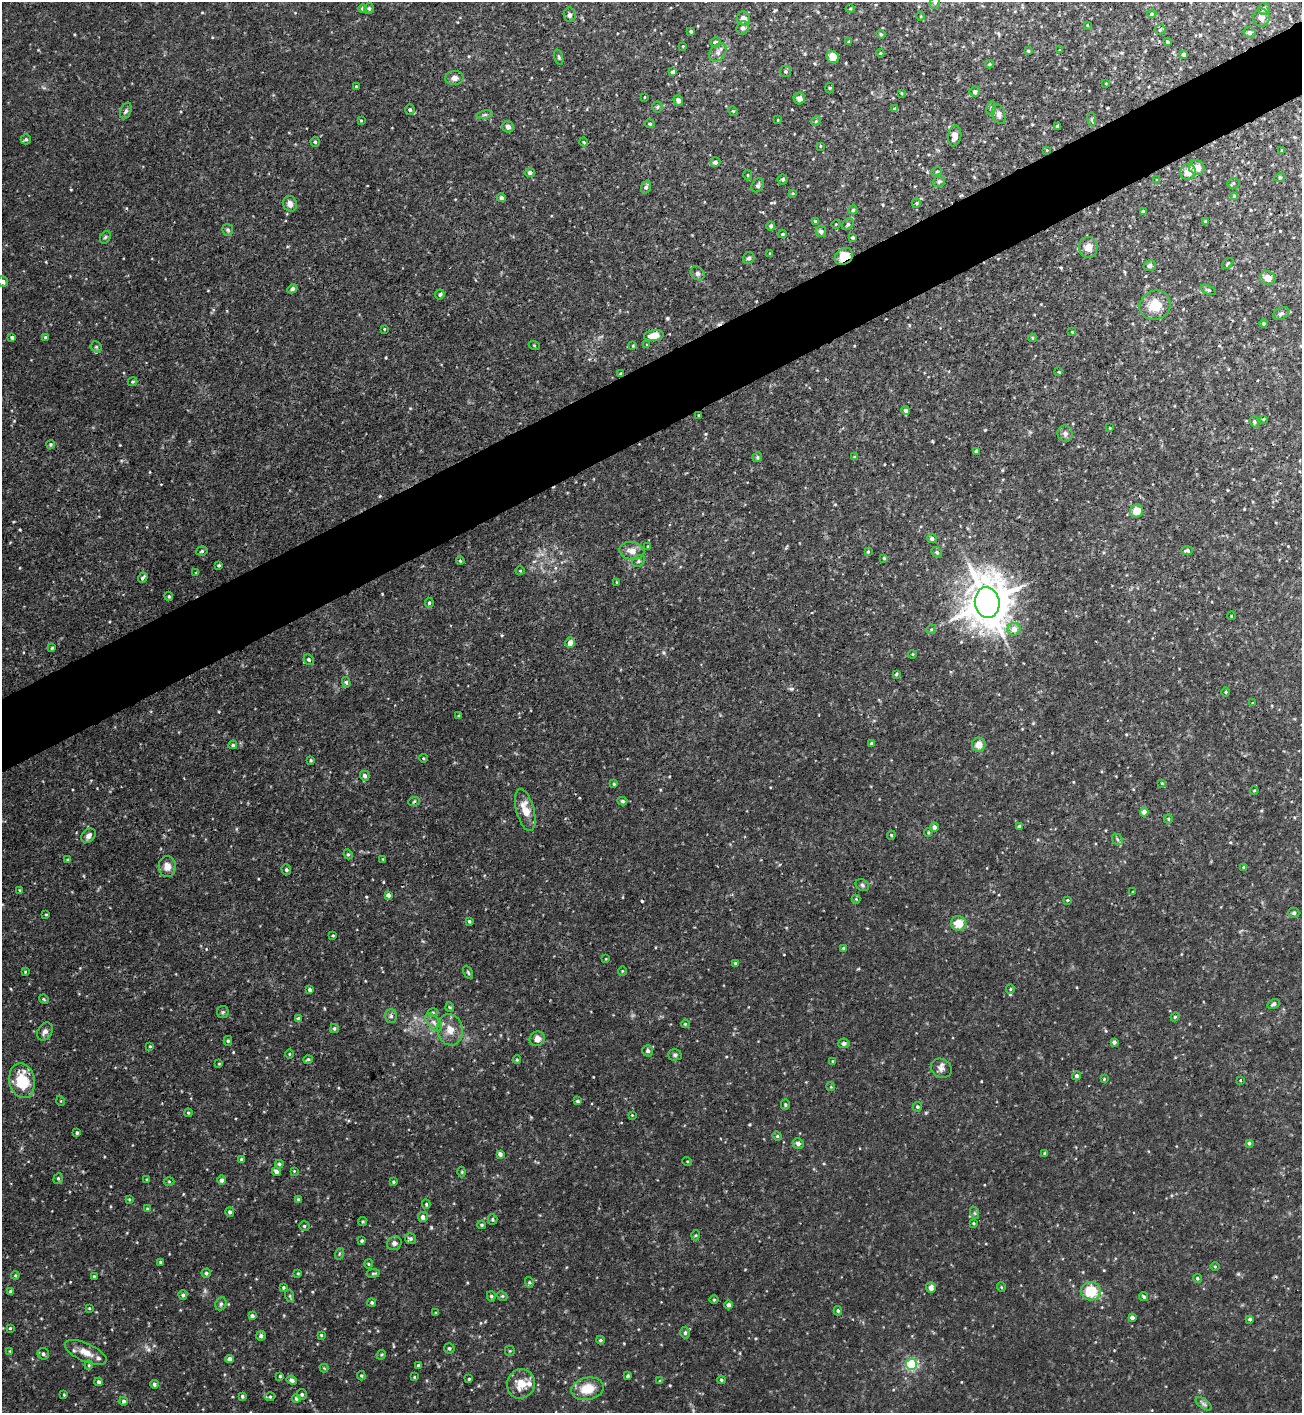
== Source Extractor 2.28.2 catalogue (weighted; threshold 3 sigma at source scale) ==
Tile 10 of 4 x 4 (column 2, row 3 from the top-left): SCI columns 1458-2757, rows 1421-2831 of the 5650 x 5664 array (HDU 1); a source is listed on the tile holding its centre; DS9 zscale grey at full resolution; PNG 1304 x 1415 px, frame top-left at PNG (2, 2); each listed source drawn as its Kron ellipse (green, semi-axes under 4 px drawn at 4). Shown black and unused: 5% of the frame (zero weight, under 3 of 4 exposures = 1% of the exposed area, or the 3 px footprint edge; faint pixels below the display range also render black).
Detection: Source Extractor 2.28.2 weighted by HDU 2 'WHT'; one run over the whole footprint, this tile lists its part. Background 0.0355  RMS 0.0035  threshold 0.0158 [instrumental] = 3 sigma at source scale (4.5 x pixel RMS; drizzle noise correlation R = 1.50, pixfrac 1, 0.05/0.05 arcsec/px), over >= 5 px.
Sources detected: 345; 1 cosmic-ray / hot-pixel residue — neither listed nor drawn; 3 inside a brighter listed object's ellipse — not listed separately; the other 341 listed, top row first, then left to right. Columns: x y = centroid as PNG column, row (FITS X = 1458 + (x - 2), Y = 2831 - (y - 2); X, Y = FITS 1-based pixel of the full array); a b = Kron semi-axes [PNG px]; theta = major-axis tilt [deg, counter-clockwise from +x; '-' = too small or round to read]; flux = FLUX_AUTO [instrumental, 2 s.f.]
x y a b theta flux
935 2 6 5 - 0.79
363 8 4 4 - 1.1
369 8 6 4 -88 0.73
850 9 4 3 - 0.36
1264 9 6 5 - 1.1
1152 14 5 4 - 0.47
570 15 7 6 - 1.2
921 16 4 3 - 0.28
1261 18 9 8 - 2
744 19 7 6 - 2.3
1087 25 4 2 - 0.25
742 28 7 6 - 1.1
1160 30 5 5 - 0.56
691 31 3 3 - 0.68
1250 33 6 5 - 0.8
881 34 4 4 - 0.42
715 42 5 5 - 0.94
849 42 4 3 - 0.46
1167 42 4 3 - 0.52
683 46 3 2 - 0.25
1060 50 3 2 - 0.23
1028 51 3 2 - 0.41
718 52 10 7 47 1.6
880 53 4 4 - 0.35
1184 54 4 4 - 1.7
559 57 8 4 -72 0.57
833 57 6 5 - 5.5
989 64 4 3 - 0.49
785 71 5 5 - 0.71
673 72 4 4 - 1.3
454 78 9 7 4 1.6
1106 83 3 2 - 0.22
356 86 3 2 - 0.33
829 88 5 3 - 0.37
975 92 5 5 - 1.1
902 93 3 3 - 0.35
645 97 4 2 - 0.23
799 99 6 5 - 1.4
678 100 5 4 - 1.3
657 107 5 5 - 0.54
991 108 7 4 80 0.79
894 109 3 3 - 0.57
410 110 5 5 - 0.69
126 111 8 5 69 0.83
733 111 5 4 - 0.38
999 114 10 6 -75 1.2
485 115 8 4 9 0.63
1092 119 7 3 -82 0.54
361 120 4 3 - 0.33
778 120 3 2 - 0.23
816 121 5 4 - 0.45
650 124 5 4 - 0.56
1057 126 3 3 - 0.69
508 127 6 5 - 1.1
955 136 10 6 80 2.8
26 139 5 5 - 0.58
315 142 5 4 - 0.59
584 142 4 3 - 0.31
820 146 4 2 - 0.28
1047 150 4 4 - 0.32
1282 150 3 2 - 0.3
715 162 5 5 - 1.1
1197 168 8 7 - 3.2
937 171 5 3 - 0.38
1188 172 8 8 - 3.7
530 173 5 4 - 0.74
748 175 5 3 - 0.4
1280 177 5 3 - 0.34
783 179 5 5 - 0.57
1157 180 3 3 - 0.3
939 182 6 5 - 0.62
1233 183 6 5 - 0.49
758 185 7 5 54 0.81
646 187 6 5 - 1
793 193 4 3 - 0.31
1235 196 3 3 - 0.75
501 198 4 4 - 0.99
916 203 5 4 - 0.43
290 204 8 7 - 1.9
853 210 4 4 - 0.73
1144 211 3 3 - 1
815 221 4 3 - 0.53
1206 222 3 3 - 0.58
836 224 4 3 - 0.26
848 224 6 5 - 0.57
771 226 4 4 - 0.87
228 230 6 5 - 0.7
821 231 5 5 - 1.4
782 234 4 3 - 0.53
105 237 7 4 59 0.57
853 237 3 3 - 0.52
1088 247 10 9 - 3.1
770 254 3 3 - 0.41
844 256 10 7 33 5.9
749 258 6 5 - 0.75
1228 264 7 3 45 0.4
1150 266 6 5 - 0.91
697 273 8 6 -46 0.95
1268 278 8 6 -19 3
3 282 5 5 - 1.3
292 289 5 4 - 0.91
1208 290 8 4 -24 0.62
440 294 5 4 - 0.64
1155 305 16 14 31 7
1281 314 8 6 26 0.89
1264 323 4 4 - 0.53
384 329 3 2 - 0.29
1072 332 4 3 - 0.28
654 336 10 5 10 3.6
12 337 3 3 - 0.66
45 337 4 3 - 0.61
1032 338 4 4 - 0.42
534 345 5 3 - 0.3
647 345 4 3 - 0.35
633 346 3 3 - 0.29
96 347 6 5 - 0.59
1059 372 3 2 - 0.29
621 374 4 4 - 0.5
133 382 5 4 - 0.44
906 411 4 4 - 1.1
699 415 3 2 - 0.24
1263 419 3 3 - 0.32
1254 422 6 4 -70 0.52
1110 428 3 2 - 0.25
1065 434 8 7 - 1.2
51 444 4 4 - 0.49
976 451 3 3 - 0.76
757 457 5 4 - 0.48
854 457 4 3 - 0.36
1137 511 7 6 - 4.4
932 539 5 4 - 1.3
648 546 3 2 - 0.34
1187 550 6 4 1 0.73
202 551 6 4 17 0.52
632 551 12 9 -10 2.7
868 552 4 3 - 0.35
937 552 6 5 - 0.54
884 558 4 3 - 0.4
460 561 4 3 - 0.43
638 561 7 5 38 0.68
219 565 3 3 - 0.4
520 571 4 4 - 0.34
196 573 4 3 - 0.31
143 578 5 3 - 0.62
617 582 3 2 - 0.28
169 596 5 3 - 0.41
987 602 15 12 -81 1100
429 603 5 4 - 0.55
1231 616 4 3 - 0.27
931 629 5 4 - 0.44
1014 629 6 6 - 2.8
570 643 5 4 - 2
52 648 4 4 - 0.48
913 654 4 3 - 0.25
309 660 5 5 - 0.61
896 674 4 3 - 0.48
346 682 5 4 - 0.63
1226 692 5 3 - 0.33
1253 703 4 3 - 0.3
459 716 3 3 - 0.55
872 743 4 3 - 0.68
233 745 4 3 - 0.54
979 745 7 7 - 3.1
423 758 4 3 - 0.33
311 760 3 2 - 0.37
365 776 5 4 - 1.2
1162 783 4 4 - 0.33
614 784 4 3 - 0.4
1254 790 4 3 - 0.32
414 801 6 3 20 0.42
622 801 5 4 - 0.49
525 810 22 9 -75 5.2
1144 812 4 4 - 3
1168 819 4 4 - 0.39
934 827 4 4 - 1.3
1019 827 3 3 - 0.78
928 832 4 4 - 0.38
891 835 4 4 - 0.4
89 836 8 6 44 1.6
1117 839 6 4 -49 0.6
348 854 5 4 - 0.46
383 859 3 3 - 0.28
68 860 3 3 - 0.41
167 866 10 8 -88 2.5
1244 867 4 4 - 0.51
286 870 5 4 - 0.59
862 885 7 5 -30 0.7
20 891 4 3 - 0.63
1132 892 3 3 - 0.33
388 895 4 4 - 1.2
856 899 4 4 - 0.35
1067 900 4 3 - 0.41
1294 913 5 5 - 0.58
46 914 4 2 - 0.3
469 921 3 3 - 0.5
959 923 8 7 - 5.1
333 935 3 2 - 0.32
844 948 4 4 - 0.65
606 959 4 3 - 0.24
735 963 4 3 - 0.45
622 971 5 3 - 0.29
25 972 4 4 - 0.36
468 972 7 4 -63 0.48
1010 989 5 4 - 0.42
309 990 4 3 - 0.69
44 999 5 4 - 0.38
1273 1004 6 4 28 0.67
450 1007 4 4 - 0.37
223 1012 6 5 - 0.58
433 1012 5 3 - 0.36
391 1016 7 5 88 0.88
1175 1017 4 4 - 0.39
298 1019 4 4 - 0.77
434 1022 11 5 -49 1.5
685 1024 4 4 - 0.37
334 1029 4 4 - 0.56
450 1030 16 12 -81 4.2
45 1031 10 7 57 1.5
537 1039 8 7 - 2.2
228 1041 5 4 - 0.51
1114 1042 4 4 - 0.85
844 1043 6 5 - 0.75
150 1046 3 3 - 0.33
648 1051 5 5 - 0.8
289 1054 5 3 - 0.29
675 1055 7 5 1 0.69
308 1059 5 3 - 0.4
517 1060 4 3 - 0.38
833 1061 3 3 - 0.38
219 1064 4 2 - 0.22
941 1068 11 9 -27 1.7
1076 1076 4 4 - 0.77
1104 1079 4 3 - 0.28
1240 1080 3 2 - 0.39
22 1081 17 12 -78 13
831 1087 4 3 - 0.3
61 1101 5 3 - 0.29
577 1101 3 3 - 0.61
785 1105 5 4 - 0.51
917 1107 5 4 - 0.63
188 1113 4 3 - 0.4
632 1115 3 3 - 0.24
77 1133 4 3 - 0.5
777 1136 5 4 - 0.42
1249 1143 4 3 - 0.65
798 1144 6 5 - 1.3
1045 1153 4 3 - 0.79
500 1154 4 4 - 1.2
241 1159 3 3 - 0.38
687 1161 5 3 - 0.34
279 1164 4 3 - 0.55
294 1171 4 4 - 0.29
276 1172 4 4 - 1.2
462 1172 5 3 - 0.32
58 1178 5 4 - 0.51
147 1180 3 3 - 0.31
222 1180 5 4 - 1.1
169 1181 5 3 - 0.33
393 1182 4 3 - 0.41
129 1199 4 3 - 0.33
298 1199 4 3 - 0.44
426 1204 4 4 - 0.45
147 1209 4 3 - 0.35
230 1212 5 4 - 0.72
975 1213 6 4 -71 0.47
423 1217 5 5 - 1.4
492 1219 5 5 - 0.55
363 1221 4 4 - 0.43
974 1223 3 3 - 0.42
482 1225 4 3 - 0.41
304 1226 5 4 - 0.55
696 1235 5 3 - 0.34
411 1239 5 5 - 0.61
362 1241 4 3 - 0.51
394 1243 7 6 - 0.98
339 1254 6 3 72 0.43
160 1262 4 3 - 0.36
368 1264 5 3 - 0.33
1215 1266 5 3 - 0.32
206 1273 4 4 - 0.63
298 1273 3 3 - 0.31
373 1273 7 3 8 0.51
15 1275 4 3 - 0.38
94 1276 4 3 - 0.36
1197 1278 4 4 - 0.6
529 1282 5 3 - 0.42
283 1287 4 4 - 0.52
931 1287 5 5 - 1.7
1001 1287 5 3 - 0.29
1091 1291 10 9 - 11
11 1292 4 3 - 0.74
183 1295 5 4 - 0.65
290 1296 6 4 -72 0.48
491 1296 5 4 - 0.51
502 1296 6 4 -43 0.44
1144 1297 4 3 - 0.53
714 1300 5 3 - 0.35
372 1303 4 4 - 0.56
221 1304 7 5 68 0.75
729 1305 4 4 - 1
89 1308 3 2 - 0.28
838 1311 5 3 - 0.49
435 1313 4 2 - 0.26
252 1316 4 4 - 0.81
1132 1318 4 4 - 1.4
1250 1319 4 3 - 0.75
10 1328 4 4 - 0.44
685 1333 6 4 87 0.78
321 1335 3 3 - 0.34
261 1336 5 4 - 0.88
600 1340 4 3 - 0.45
449 1348 5 5 - 0.57
10 1351 3 3 - 0.24
510 1351 5 5 - 0.4
86 1352 22 9 -24 3.9
43 1354 6 5 - 0.95
381 1355 5 4 - 0.41
230 1359 4 4 - 1.9
911 1364 5 5 - 43
89 1365 4 4 - 0.37
418 1365 3 3 - 0.62
324 1368 4 4 - 0.33
280 1376 3 3 - 0.47
361 1376 5 4 - 0.42
628 1376 4 4 - 0.65
414 1377 4 3 - 0.31
469 1379 3 3 - 0.38
292 1380 5 4 - 1
721 1380 4 4 - 0.5
660 1381 4 4 - 0.43
99 1382 4 4 - 0.81
154 1384 4 4 - 0.74
521 1384 15 14 - 5.7
587 1389 16 11 12 7.1
302 1394 5 5 - 0.69
64 1395 3 3 - 0.29
242 1396 3 3 - 0.58
270 1397 5 4 - 0.49
296 1398 4 4 - 0.93
124 1401 4 4 - 0.71
1204 1404 9 4 -35 0.91
Overlapping masked pixels (flux is a lower limit): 4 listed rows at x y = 955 136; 844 256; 621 374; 987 602
Isophote crosses this tile's border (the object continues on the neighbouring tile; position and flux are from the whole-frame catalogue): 2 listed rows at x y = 935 2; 3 282